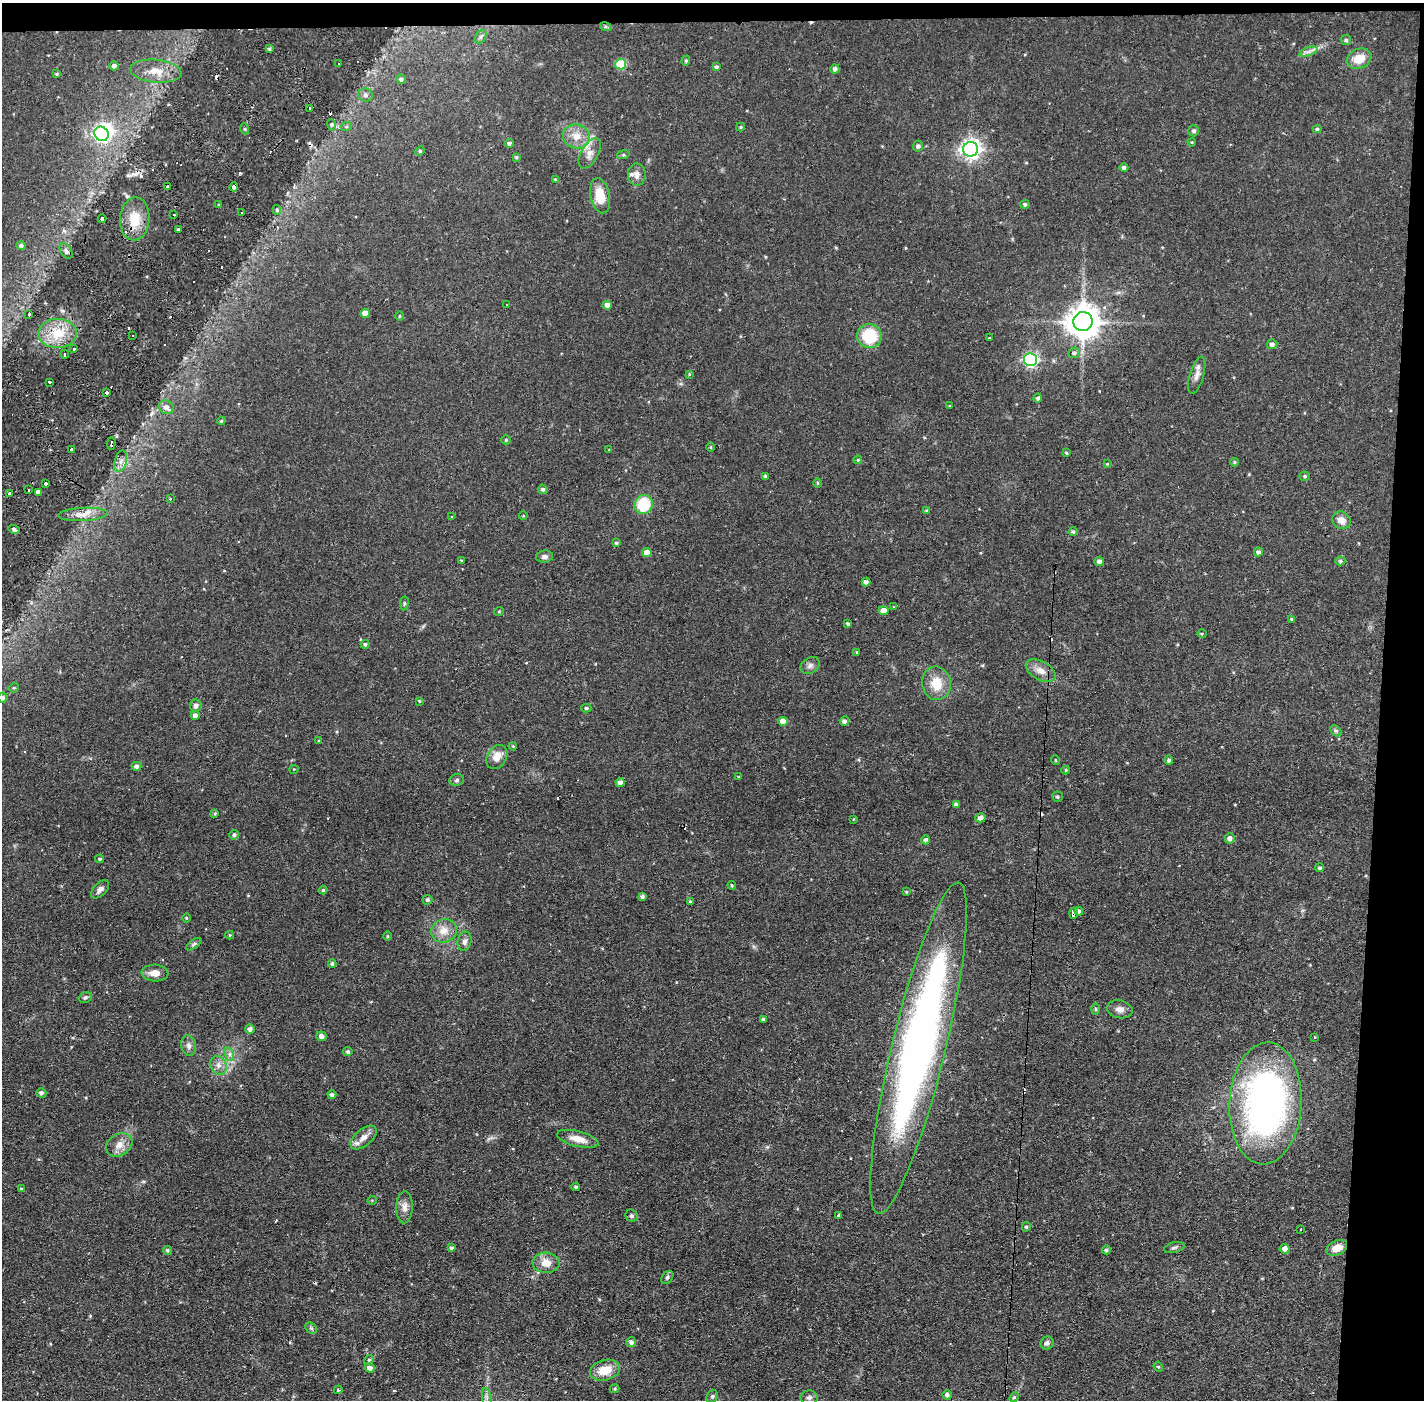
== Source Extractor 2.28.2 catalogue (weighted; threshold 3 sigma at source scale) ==
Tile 3 of 3 x 3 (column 3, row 1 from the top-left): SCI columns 2845-4266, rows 2849-4246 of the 4266 x 4299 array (HDU 1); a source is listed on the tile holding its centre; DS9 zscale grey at full resolution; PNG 1426 x 1402 px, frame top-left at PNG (2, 3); each listed source drawn as its Kron ellipse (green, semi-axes under 4 px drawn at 4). Shown black and unused: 5% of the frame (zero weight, under 2 of 3 exposures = <1% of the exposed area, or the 3 px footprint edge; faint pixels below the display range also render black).
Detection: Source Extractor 2.28.2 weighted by HDU 2 'WHT'; one run over the whole footprint, this tile lists its part. Background 0.0697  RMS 0.0066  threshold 0.0298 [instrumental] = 3 sigma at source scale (4.5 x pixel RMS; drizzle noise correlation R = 1.50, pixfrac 1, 0.05/0.05 arcsec/px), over >= 5 px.
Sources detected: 246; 2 inside a brighter object's white glare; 28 cosmic-ray / hot-pixel residue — neither listed nor drawn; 2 inside a brighter listed object's ellipse — not listed separately; the other 214 listed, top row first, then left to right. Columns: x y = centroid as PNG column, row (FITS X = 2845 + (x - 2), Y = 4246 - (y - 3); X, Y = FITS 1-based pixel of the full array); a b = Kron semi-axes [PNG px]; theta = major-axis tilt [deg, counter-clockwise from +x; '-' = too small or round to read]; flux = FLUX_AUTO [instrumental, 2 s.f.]
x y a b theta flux
606 27 6 4 -18 0.97
481 37 7 5 60 1.3
1346 40 5 5 - 1.1
269 49 4 4 - 1.2
1308 52 9 4 19 2.2
1359 59 13 9 22 10
686 61 5 4 - 0.88
339 64 3 3 - 4
621 64 5 5 - 30
114 66 5 4 - 2.2
717 67 4 4 - 1.3
835 69 4 4 - 2.2
156 71 26 11 -6 11
57 74 4 3 - 0.89
401 79 4 4 - 1.3
365 95 7 6 - 2
310 108 3 3 - 3.1
332 125 5 3 - 0.88
346 127 5 3 - 0.84
741 127 4 4 - 0.73
245 129 5 3 - 0.82
1317 129 4 4 - 0.94
1194 131 5 5 - 1.7
101 134 7 7 - 170
576 136 13 12 - 8
1192 142 4 3 - 0.56
509 143 4 4 - 1.9
918 146 5 5 - 1.6
971 149 7 7 - 330
420 151 5 4 - 0.82
590 153 16 8 61 5.3
623 155 6 4 18 0.91
516 157 4 3 - 1
1124 168 4 4 - 1.7
637 175 11 9 -87 3.2
555 179 4 3 - 0.62
168 186 4 3 - 9.3
234 187 4 3 - 14
600 196 18 9 -78 14
1025 204 5 4 - 1.5
219 205 4 3 - 0.66
277 210 5 4 - 1.1
241 212 3 2 - 1.5
174 215 3 2 - 0.69
102 219 4 3 - 4
135 219 21 15 86 14
178 229 3 2 - 0.7
21 246 5 4 - 1.6
66 251 8 5 -59 1.9
507 304 3 3 - 0.98
607 305 4 4 - 4
365 313 5 4 - 5.4
29 314 2 2 - 0.62
400 316 5 3 - 0.55
1083 322 9 9 - 1300
57 333 19 14 2 17
133 335 3 3 - 1.8
869 336 12 12 - 24
989 338 3 3 - 0.67
1272 344 5 5 - 2.3
74 349 3 3 - 4.4
1074 353 6 5 - 1.5
64 354 4 3 - 4.4
1030 360 6 6 - 130
689 374 3 3 - 0.6
1197 375 19 7 74 4.4
49 382 3 3 - 4.7
107 392 4 3 - 9.1
1038 398 4 4 - 1.4
950 406 3 2 - 0.53
166 407 7 6 - 3.5
221 421 4 3 - 0.69
506 440 4 4 - 0.89
111 443 6 3 89 4.3
711 447 5 3 - 0.7
71 449 4 3 - 6.9
609 450 4 3 - 0.54
1066 453 4 3 - 0.73
858 460 4 4 - 0.69
121 461 11 6 76 3.1
1234 462 4 3 - 0.76
1107 464 3 3 - 0.5
765 476 3 3 - 1.1
1305 476 5 4 - 0.95
818 483 5 3 - 0.64
46 484 4 3 - 9.4
543 489 5 4 - 1.4
29 490 3 3 - 3.8
38 492 4 4 - 2.6
10 493 4 3 - 7.4
170 499 3 2 - 0.64
644 504 10 9 - 27
927 511 4 4 - 0.92
83 514 25 6 3 6.8
523 516 4 3 - 0.51
452 517 3 3 - 1.7
1342 520 10 8 -39 5.5
14 529 6 4 -17 1.8
1073 532 4 4 - 1.2
616 543 4 3 - 1
1258 552 4 4 - 1.8
647 553 4 4 - 5.5
544 557 8 6 7 2.2
462 560 3 2 - 1.1
1099 561 4 4 - 2.3
1340 561 5 4 - 1.1
866 582 4 4 - 2.2
404 603 7 3 82 0.76
894 607 3 3 - 1
499 611 5 3 - 0.55
884 611 5 4 - 6.3
1292 619 4 3 - 1
848 624 4 3 - 1.1
1202 634 5 3 - 0.63
365 644 4 4 - 1.2
857 652 4 3 - 0.66
810 666 10 7 32 2.6
1041 671 16 9 -30 5.8
936 683 17 14 -79 13
14 688 5 4 - 0.88
3 697 5 5 - 1.8
419 701 3 3 - 0.61
196 706 6 6 - 2.3
586 708 5 4 - 1.1
195 715 4 4 - 2.8
783 721 4 4 - 5.9
844 721 5 4 - 2.1
1336 731 6 4 -43 1.1
319 741 3 3 - 0.77
513 746 4 4 - 0.61
497 757 13 9 58 7.5
1055 760 5 3 - 0.51
1169 760 4 4 - 1.6
136 766 5 4 - 1.8
294 769 4 3 - 0.5
1066 770 4 4 - 0.7
739 777 4 4 - 0.6
457 780 7 5 18 1.5
620 782 4 4 - 2.8
1057 797 5 5 - 0.98
956 805 4 4 - 2.4
215 813 4 3 - 0.82
980 818 5 4 - 2.2
854 819 4 2 - 0.45
234 835 5 4 - 1.5
1230 838 5 5 - 3
926 840 4 4 - 1.6
100 859 4 3 - 0.94
1320 868 4 4 - 1.2
732 885 4 3 - 0.76
100 889 11 6 46 2.6
323 890 4 4 - 0.96
906 892 4 3 - 0.7
642 897 3 3 - 1.5
428 900 5 5 - 1.3
690 901 4 3 - 1.1
1079 911 4 4 - 1.7
1073 913 5 4 - 2.9
186 918 4 3 - 0.59
444 931 13 11 25 7
230 935 4 4 - 0.66
387 936 5 3 - 0.56
465 941 10 6 78 2.7
194 944 9 4 36 1.4
332 963 4 3 - 1.2
155 973 13 8 -3 5.5
85 997 6 5 - 1.4
1096 1009 6 4 -89 0.74
1120 1009 13 9 -12 3.9
763 1019 3 3 - 0.92
250 1029 5 5 - 2.4
322 1036 5 5 - 3.2
1314 1037 3 2 - 0.72
189 1046 10 7 -77 2.9
918 1048 170 27 76 430
348 1052 4 4 - 1.2
229 1054 7 4 -71 1.8
218 1065 10 8 -65 3.6
41 1093 5 4 - 1.8
332 1095 4 4 - 1.5
1265 1103 61 36 87 250
363 1138 15 8 40 5.5
578 1139 21 7 -14 7.4
119 1145 14 10 31 6.4
576 1187 4 4 - 1.2
21 1189 4 3 - 0.75
372 1200 5 3 - 0.49
405 1207 16 8 89 4.2
839 1215 3 3 - 1.7
632 1216 6 5 - 1.4
1026 1227 5 4 - 1.1
1301 1229 2 2 - 0.66
451 1248 4 3 - 1.1
1174 1248 10 5 14 1.6
1337 1248 11 7 23 7.7
1285 1249 5 5 - 3.1
167 1250 4 4 - 1.1
1106 1250 4 4 - 1.5
546 1263 14 10 -2 7.7
667 1277 7 5 51 1.4
311 1328 6 5 - 1.1
631 1342 5 5 - 2
1047 1343 7 6 - 2
369 1360 5 4 - 1
1158 1367 5 4 - 0.85
370 1368 5 4 - 3
605 1370 15 10 15 13
615 1389 5 4 - 0.77
338 1390 4 3 - 0.94
947 1395 4 4 - 1.8
712 1396 7 5 69 1.2
487 1397 9 4 -81 2.1
809 1397 8 7 - 2
1014 1397 5 4 - 0.8
Overlapping masked pixels (flux is a lower limit): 2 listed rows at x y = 1073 913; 918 1048
Isophote crosses this tile's border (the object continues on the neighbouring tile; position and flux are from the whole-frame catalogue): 1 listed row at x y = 3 697